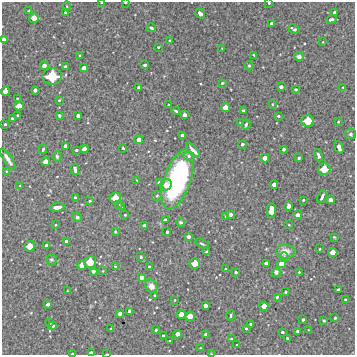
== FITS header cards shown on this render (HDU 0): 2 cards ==
NAXIS1  =                  353 /Length X axis
NAXIS2  =                  353 /Length Y axis

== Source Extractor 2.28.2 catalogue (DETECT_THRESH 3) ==
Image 353 x 353 px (HDU 0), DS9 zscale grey, 1 PNG px = 1 image px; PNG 357 x 357 px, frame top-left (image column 1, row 353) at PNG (2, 2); each listed source drawn as its Kron ellipse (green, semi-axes under 4 px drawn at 4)
Background 5330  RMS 280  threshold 836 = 3 sigma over >= 5 px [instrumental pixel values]
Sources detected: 172; all 172 listed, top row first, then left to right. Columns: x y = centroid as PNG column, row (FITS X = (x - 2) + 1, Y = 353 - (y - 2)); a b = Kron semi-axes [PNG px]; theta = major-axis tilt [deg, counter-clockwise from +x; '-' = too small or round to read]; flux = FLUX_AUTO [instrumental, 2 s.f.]
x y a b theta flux
102 2 3 2 - 2.4e+04
125 3 3 2 - 2.7e+04
269 3 3 3 - 2.0e+04
67 6 4 4 - 1.8e+04
29 11 3 2 - 2.0e+04
65 13 3 3 - 4.0e+04
335 13 4 4 - 7.9e+04
200 14 5 3 - 8.5e+04
34 18 5 5 - 1.6e+05
331 19 5 3 - 4.3e+04
272 23 3 3 - 4.3e+04
151 28 5 3 - 3.2e+04
294 29 6 3 -31 3.7e+04
4 39 4 4 - 7.6e+04
170 40 3 3 - 3.0e+04
323 42 2 2 - 1.3e+04
158 47 3 3 - 1.8e+04
222 48 2 2 - 1.2e+04
80 55 3 3 - 2.3e+04
254 55 4 2 - 1.9e+04
299 57 4 4 - 5.9e+04
145 65 3 3 - 4.5e+04
44 66 4 4 - 8.0e+04
249 66 4 4 - 2.3e+04
66 67 4 3 - 6.0e+04
84 68 4 3 - 7.2e+04
52 76 9 8 - 5.9e+05
222 83 3 3 - 2.4e+04
281 87 4 3 - 5.7e+04
343 87 3 2 - 1.3e+04
139 88 4 3 - 5.1e+04
296 89 3 3 - 2.4e+04
35 90 4 3 - 5.5e+04
5 91 5 4 - 1.2e+05
17 98 2 2 - 1.6e+04
59 100 3 3 - 1.8e+04
272 104 3 2 - 1.5e+04
168 105 3 2 - 2.2e+04
19 106 5 4 - 1.4e+05
225 107 4 4 - 1.3e+05
243 110 3 2 - 1.6e+04
176 111 4 2 - 2.5e+04
17 115 3 2 - 1.8e+04
59 115 3 3 - 2.3e+04
185 115 4 3 - 4.9e+04
78 116 4 3 - 6.2e+04
278 116 3 3 - 2.7e+04
13 118 4 3 - 5.3e+04
308 121 6 6 - 3.0e+05
338 122 3 2 - 1.8e+04
240 123 3 2 - 1.8e+04
5 124 3 3 - 2.2e+04
246 125 5 3 - 2.7e+04
351 134 5 5 - 3.9e+04
182 135 4 4 - 7.5e+04
139 140 4 4 - 1.1e+05
242 144 3 3 - 3.9e+04
65 146 4 3 - 6.4e+04
339 147 7 3 -71 9.9e+04
123 148 3 2 - 1.8e+04
43 149 5 3 - 3.2e+04
84 149 4 4 - 1.1e+05
284 149 3 3 - 3.8e+04
76 150 3 3 - 3.1e+04
193 150 9 3 -45 8.9e+04
318 155 6 3 -66 5.8e+04
57 156 5 4 - 4.2e+04
189 156 5 4 - 4.2e+04
265 158 4 4 - 1.1e+05
299 158 3 3 - 3.1e+04
8 159 12 4 -58 1.3e+05
46 162 4 4 - 1.3e+05
324 169 6 6 - 2.7e+05
75 170 5 3 - 6.5e+04
6 171 4 3 - 1.7e+04
177 179 31 13 71 3.2e+06
137 181 4 2 - 1.2e+04
159 182 3 3 - 3.9e+04
166 185 6 5 - 1.4e+05
274 185 4 4 - 8.5e+04
20 186 3 2 - 1.3e+04
157 196 5 4 - 2.6e+04
322 197 6 3 64 5.3e+04
75 198 3 3 - 3.8e+04
115 198 6 5 - 2.6e+05
303 200 3 2 - 2.0e+04
330 200 4 4 - 8.7e+04
90 201 3 3 - 2.1e+04
118 204 3 3 - 2.7e+04
289 206 4 4 - 7.1e+04
57 207 7 4 6 1.2e+05
122 207 3 3 - 4.5e+04
271 210 7 4 -88 2.3e+05
125 215 3 3 - 1.9e+04
230 215 4 3 - 6.7e+04
298 215 4 4 - 6.4e+04
77 217 5 4 - 3.5e+04
226 217 3 3 - 2.1e+04
165 220 4 3 - 4.8e+04
180 222 4 4 - 3.4e+04
56 225 4 3 - 1.9e+04
289 225 3 2 - 1.4e+04
144 226 4 4 - 7.5e+04
115 231 3 2 - 1.6e+04
167 232 3 3 - 2.9e+04
188 236 4 3 - 4.8e+04
334 237 3 3 - 1.8e+04
66 241 4 3 - 5.6e+04
202 244 7 2 -29 2.4e+04
29 246 5 5 - 1.9e+05
47 246 4 4 - 7.9e+04
320 249 3 2 - 1.7e+04
285 251 10 7 0 1.8e+05
207 252 3 3 - 3.3e+04
333 252 5 4 - 1.4e+05
141 257 3 3 - 2.1e+04
284 257 5 4 - 2.4e+04
51 259 5 5 - 2.9e+04
90 262 6 6 - 2.9e+05
195 263 5 5 - 2.0e+05
266 263 4 3 - 6.7e+04
281 263 5 4 - 1.2e+05
82 265 5 4 - 1.3e+05
115 266 3 3 - 1.8e+04
150 267 4 3 - 3.4e+04
225 269 2 2 - 1.7e+04
93 271 4 3 - 6.0e+04
103 271 3 2 - 1.1e+04
236 272 3 3 - 3.0e+04
276 272 4 4 - 6.1e+04
299 272 3 3 - 1.6e+04
142 277 4 4 - 8.4e+04
151 286 7 6 - 1.5e+05
338 290 4 3 - 4.3e+04
67 291 3 2 - 1.3e+04
285 292 3 2 - 2.3e+04
155 295 3 3 - 2.6e+04
277 297 3 3 - 2.6e+04
345 299 3 3 - 2.0e+04
175 300 3 2 - 1.4e+04
48 304 3 3 - 5.1e+04
205 306 4 4 - 7.3e+04
264 306 4 4 - 1.3e+05
129 311 4 3 - 4.4e+04
120 314 4 3 - 6.7e+04
181 314 4 4 - 1.2e+05
231 315 5 3 - 2.3e+04
190 316 5 5 - 1.6e+05
335 318 3 3 - 2.6e+04
303 319 3 3 - 3.3e+04
324 321 3 3 - 3.1e+04
50 323 4 3 - 2.7e+04
251 324 3 3 - 3.2e+04
53 326 4 3 - 2.6e+04
246 328 3 3 - 2.4e+04
111 329 3 3 - 2.9e+04
156 330 3 3 - 2.2e+04
308 330 3 2 - 1.1e+04
298 331 3 3 - 4.6e+04
282 332 3 3 - 3.2e+04
177 334 4 4 - 9.3e+04
206 334 4 3 - 4.9e+04
163 336 3 3 - 3.6e+04
287 338 3 3 - 2.2e+04
231 339 3 2 - 2.0e+04
170 341 3 2 - 1.4e+04
237 345 3 2 - 1.8e+04
200 348 2 2 - 1.3e+04
91 353 4 3 - 8.5e+04
72 354 3 2 - 2.2e+04
107 354 3 2 - 1.3e+04
211 354 3 2 - 1.2e+04
At the frame edge (FLAGS 8, measured only in part): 8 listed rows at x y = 102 2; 125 3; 269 3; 4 39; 91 353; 72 354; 107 354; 211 354